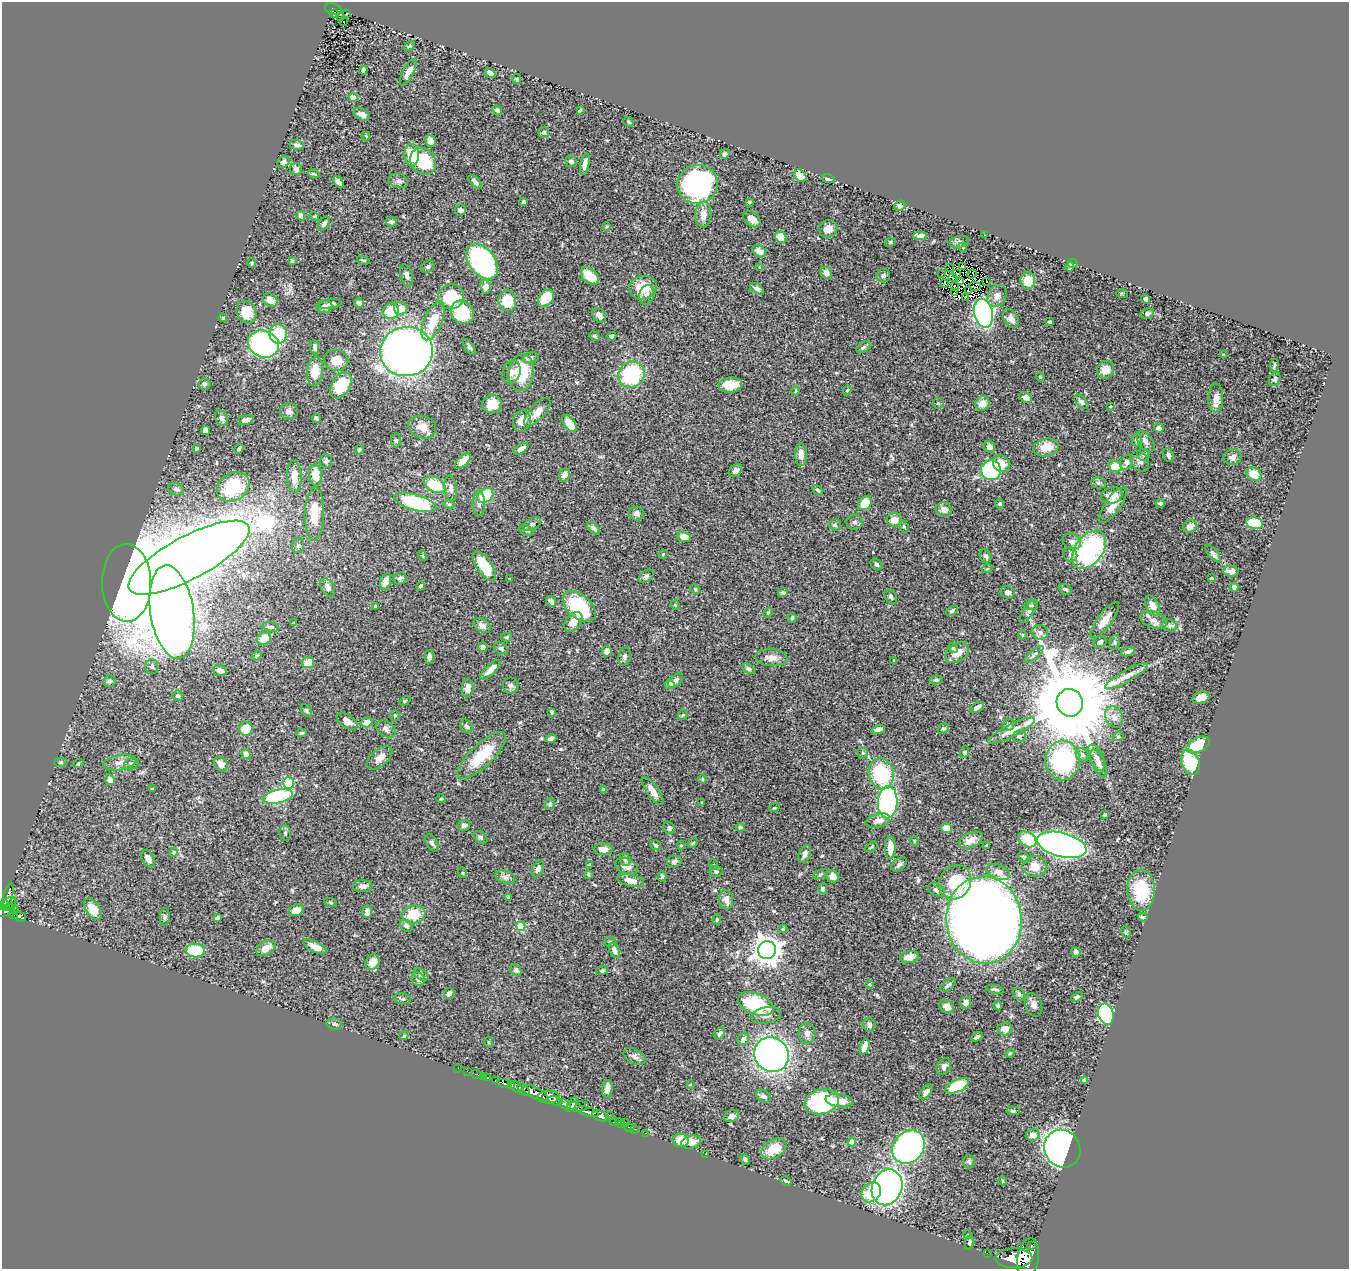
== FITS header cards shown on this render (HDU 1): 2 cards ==
NAXIS1  =                 1347
NAXIS2  =                 1267

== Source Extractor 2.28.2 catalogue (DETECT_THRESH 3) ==
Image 1347 x 1267 px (HDU 1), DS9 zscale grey, 1 PNG px = 1 image px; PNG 1351 x 1271 px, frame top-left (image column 1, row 1267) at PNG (2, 2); each listed source drawn as its Kron ellipse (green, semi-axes under 4 px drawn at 4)
Background 0.582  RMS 0.021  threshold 0.0616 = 3 sigma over >= 5 px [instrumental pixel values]
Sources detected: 496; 4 with non-positive FLUX_AUTO (blend fragments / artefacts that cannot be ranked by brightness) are neither listed nor drawn; the other 492 listed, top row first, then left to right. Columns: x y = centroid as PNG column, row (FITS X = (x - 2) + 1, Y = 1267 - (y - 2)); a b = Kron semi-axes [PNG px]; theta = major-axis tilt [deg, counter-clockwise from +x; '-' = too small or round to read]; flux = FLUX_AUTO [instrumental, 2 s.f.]
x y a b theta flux
333 9 9 5 -21 93
347 13 3 2 - 1.3
334 14 4 3 - 23
340 17 2 2 - 0.82
343 21 2 2 - 1.9
410 46 6 4 39 2.3
363 70 4 4 - 3.3
408 72 14 5 63 10
490 73 6 4 -37 6.9
516 79 5 4 - 1.5
353 98 4 4 - 17
497 110 5 4 - 3.7
580 110 3 3 - 1.3
362 114 9 5 -27 6.6
629 122 5 4 - 1.8
544 132 5 5 - 3.3
366 136 4 4 - 1.3
430 141 6 5 - 11
297 145 7 5 -14 4.8
725 154 5 4 - 3.8
412 155 11 7 -88 34
423 161 14 12 -51 68
571 161 6 5 - 4.4
283 162 7 5 41 4
585 164 11 4 79 7.4
296 169 6 6 - 4.1
314 174 6 3 -18 1.4
800 176 7 5 -47 16
828 179 7 4 -15 3.3
399 181 9 7 -18 5
338 182 7 4 -52 5.9
475 182 8 4 -47 5
697 184 20 19 - 240
524 202 4 3 - 2.4
749 202 3 3 - 1.5
900 206 5 5 - 3.4
460 210 6 5 - 2.9
703 215 13 8 87 12
301 216 5 4 - 6
314 216 5 3 - 1.2
752 219 10 6 -41 9.6
391 222 6 4 -12 3.3
324 224 8 5 57 4.6
607 226 4 3 - 1.3
828 229 9 9 - 9
984 235 3 2 - 2.6
920 236 7 4 -3 7
781 237 6 5 - 28
890 242 5 4 - 1.9
959 242 9 6 11 4.3
963 247 4 4 - 1.5
759 251 7 5 -37 9.3
363 260 6 3 -14 1.8
292 261 4 3 - 1.5
482 261 20 13 -54 210
252 263 5 3 - 0.98
1073 264 5 3 - 2.2
962 266 3 2 - 1.4
1070 266 5 3 - 3
428 267 7 5 31 3.2
760 267 4 3 - 1.6
950 268 2 2 - 0.85
826 272 6 5 - 6.5
942 274 3 2 - 4.4
956 274 2 2 - 1.2
972 274 5 2 - 1.2
407 276 11 6 -75 5.9
590 276 10 7 -44 25
883 276 7 6 - 4.1
953 277 4 2 - 0.8
960 281 2 2 - 1.4
1028 281 8 7 - 24
986 282 2 2 - 2.2
944 283 4 2 - 0.87
975 286 6 3 -1 0.43
486 287 7 5 -81 15
954 287 3 2 - 0.73
643 288 14 11 14 30
757 289 7 4 -31 4.6
969 291 2 2 - 1.2
955 292 3 2 - 0.86
1122 293 6 4 -1 1.7
647 295 10 7 76 5.8
997 296 11 9 61 9.5
451 297 13 12 - 59
965 297 2 2 - 1.5
546 298 9 7 48 31
1146 299 5 3 - 3.6
270 300 8 6 -37 12
507 301 10 9 - 37
359 303 5 4 - 4.3
330 304 12 5 8 3.9
324 307 8 6 13 6.2
401 308 6 6 - 15
391 311 8 7 - 37
246 312 11 9 -62 27
462 312 12 11 - 58
983 313 15 9 -77 390
1147 313 7 5 14 4.2
599 315 8 6 -49 9.3
223 318 4 4 - 2.3
1011 319 10 7 -59 8.3
433 321 21 9 67 36
1049 322 4 3 - 2
278 334 9 9 - 52
595 336 6 4 -28 2
612 336 4 4 - 5.2
263 344 16 13 -23 280
315 347 7 4 -84 4.2
469 347 9 4 -55 2.7
864 347 8 5 32 3
407 352 26 24 9 910
1223 355 3 3 - 1.4
531 358 8 5 12 4.9
336 360 12 10 -10 18
1274 366 7 2 81 1.6
1105 370 9 8 - 14
315 371 14 8 83 24
511 372 11 9 72 7.6
521 373 18 12 82 52
631 374 13 12 - 110
1040 377 4 3 - 1.4
1275 379 7 5 60 2.2
204 384 6 5 - 2.7
341 385 14 9 59 48
730 385 12 7 6 20
847 390 5 4 - 1.7
796 391 4 3 - 1.2
1026 398 6 5 - 9.6
1216 398 14 7 89 13
1081 402 8 5 -45 4.4
938 403 6 5 - 2.4
492 404 10 9 - 20
982 404 7 7 - 14
1110 406 4 3 - 1.1
289 411 9 8 - 4.5
537 412 18 7 48 14
222 418 8 6 -65 3.9
316 418 4 3 - 1.8
245 420 8 4 16 6
522 421 11 9 75 14
570 423 10 5 -54 26
422 427 14 11 -18 14
1159 428 5 4 - 4.3
205 430 4 4 - 5.3
396 440 7 5 -89 2.3
1137 440 6 5 - 2.8
1145 442 12 6 -53 6.7
989 447 6 5 - 6
1046 447 13 8 13 21
197 448 3 3 - 2
239 448 5 4 - 2.9
521 449 8 4 33 7
359 450 5 4 - 2
801 454 11 6 -88 12
1143 455 7 5 -46 3.1
1168 455 7 5 -70 3.7
1233 457 9 7 19 6.9
326 461 7 6 - 3.4
463 461 10 5 44 15
1140 461 11 8 -56 6.4
1126 462 8 6 64 7.7
1001 464 9 8 - 18
1115 467 7 5 -20 28
991 470 10 10 - 120
735 471 7 5 44 4.6
1254 474 8 6 -36 20
315 475 11 6 -83 18
565 475 7 5 60 9.9
294 477 16 7 -87 17
1098 483 7 5 -1 3
435 485 11 7 -28 45
233 487 17 13 32 58
451 488 13 6 -83 6.3
176 489 8 6 -19 3.8
818 490 6 4 -45 2.2
1112 495 11 8 19 17
485 496 9 6 38 52
415 502 22 8 -16 110
479 503 12 6 90 6.2
865 503 8 6 46 28
1160 503 4 3 - 2.6
449 504 5 3 - 1.6
1000 504 4 4 - 1.7
1113 505 21 8 54 16
944 510 8 7 - 11
314 514 26 9 89 36
636 514 7 7 - 4.6
894 520 8 7 - 13
854 522 8 7 - 5
1255 523 8 5 -11 57
532 524 10 5 30 4.1
835 525 5 5 - 2.6
1190 526 7 6 - 11
904 527 6 4 -62 1.8
594 528 8 4 -45 4.2
526 530 8 4 -24 2.9
684 537 7 5 -18 14
1072 541 10 7 -24 5.8
298 545 8 5 75 3.4
1089 550 21 14 53 220
663 554 4 3 - 1
1213 554 11 5 -51 5.3
1070 555 7 6 - 4.3
423 556 5 3 - 1.3
985 556 7 5 -61 3.8
189 558 67 21 28 4100
876 564 6 5 - 2.4
484 566 17 7 -57 50
987 569 5 3 - 1.3
1231 571 8 5 -6 6.2
646 576 8 5 39 3.3
400 578 7 6 - 3.3
1212 578 3 2 - 1.2
510 579 4 2 - 0.86
386 581 8 5 72 7.9
127 583 39 24 -89 3000
421 586 4 4 - 2.4
328 587 10 6 -58 7.6
1234 587 4 4 - 5.4
695 589 5 4 - 1.5
1065 589 7 4 -27 3.1
783 592 5 4 - 2.5
1007 592 7 6 - 5.5
891 597 8 5 -55 2.8
551 601 6 4 -52 4.6
675 605 4 4 - 1.5
1031 605 6 5 - 2.5
375 606 3 3 - 1.7
1152 606 11 6 -62 10
579 607 19 11 -40 100
952 611 6 4 37 2.3
1029 611 13 5 57 4.6
172 612 47 21 -81 2200
768 612 5 4 - 2.1
792 618 5 3 - 2.3
1105 620 22 7 53 15
1154 620 14 8 -19 8.8
573 622 11 7 51 13
293 623 3 3 - 1.2
1170 625 7 5 -19 3.1
482 626 9 6 -34 8.5
271 627 9 4 -9 3.4
1040 632 8 7 - 6.3
1022 635 4 3 - 1
507 637 5 4 - 1.5
264 638 7 6 - 16
1100 642 7 5 35 2.9
1115 642 8 5 85 2.5
483 647 5 4 - 4.7
501 648 7 5 -30 3.6
953 648 5 4 - 2
607 651 5 4 - 9.7
1128 652 7 4 19 4.3
957 653 13 8 34 15
1034 654 12 4 41 3.7
256 656 5 4 - 1.8
429 657 7 4 89 5.4
624 657 9 6 79 3.9
771 658 16 8 -4 10
894 660 3 2 - 1.2
308 663 6 5 - 22
152 666 7 6 - 3.8
748 669 7 4 -31 2.6
490 670 13 5 45 10
220 671 7 5 -19 7.3
1127 676 24 6 29 12
936 680 6 4 9 2.5
109 681 6 6 - 3.1
675 681 8 5 42 5.3
670 685 4 4 - 22
511 686 8 8 - 3.8
468 688 9 6 88 9.8
178 696 5 5 - 3.4
1201 697 9 5 19 13
405 701 6 3 37 1.4
1070 703 14 13 - 29000
977 707 7 4 30 6.4
306 711 7 4 -52 2.3
552 712 4 3 - 1.6
395 715 5 4 - 1.9
683 715 5 5 - 1.7
1114 717 11 8 -63 9.8
347 721 11 6 -33 11
367 722 6 5 - 11
1008 725 6 5 - 3.6
466 726 7 5 -55 3.2
246 729 7 6 - 22
386 729 11 7 -36 5.3
878 729 7 4 15 6.9
943 729 6 4 37 2.2
1011 730 26 6 27 13
301 733 5 4 - 2.4
1019 736 7 6 - 3.8
1118 736 5 4 - 2
551 738 5 4 - 5
1198 745 12 7 26 53
965 752 6 4 71 1.5
863 753 5 5 - 2.2
246 754 5 4 - 9
482 755 32 11 44 53
1082 755 7 5 -46 3.4
380 758 15 8 40 10
1096 758 14 7 -65 6.7
1063 760 20 17 87 200
61 762 6 3 0 1.4
1190 762 13 9 -68 54
120 763 17 7 10 9.1
1099 763 15 6 -65 6.5
78 764 5 3 - 1.1
131 764 7 5 14 3.1
221 764 8 6 -50 10
881 774 16 12 -78 92
702 779 5 3 - 1.2
110 780 5 4 - 7.1
288 783 5 5 - 73
152 789 4 3 - 1.3
604 790 4 3 - 2.1
653 791 17 6 -54 14
278 796 15 6 11 140
441 799 5 3 - 1.4
888 802 16 10 87 290
702 803 3 3 - 1.6
550 804 6 5 - 2.5
774 808 5 3 - 1.4
1105 814 3 3 - 2.1
878 821 13 6 15 12
464 825 6 5 - 5.4
740 827 4 4 - 2.3
669 828 6 5 - 4
947 828 5 4 - 18
285 833 8 5 90 3.1
480 837 8 5 -39 2.8
1027 839 10 7 -33 44
971 840 12 7 25 12
914 841 5 4 - 1.6
432 843 9 5 -61 3.9
693 843 5 4 - 1.6
656 845 6 4 -37 2.4
681 845 4 4 - 1.3
987 845 3 3 - 1.8
1062 845 25 12 -14 630
871 847 7 3 34 1.6
890 847 11 5 -89 16
603 849 9 6 -3 11
174 852 4 4 - 1.6
805 854 9 6 69 4.7
1024 857 6 4 -37 2.4
148 859 9 6 -61 7
625 860 7 5 -71 2.7
674 861 7 6 - 3.6
899 864 9 6 39 3.7
590 865 3 3 - 2.4
714 865 5 3 - 1.2
626 866 12 7 -22 8.9
1035 867 12 10 0 17
538 869 9 5 65 4.1
716 872 6 5 - 2.9
998 872 12 7 -18 8.2
463 873 5 3 - 1.1
588 874 4 3 - 2.1
821 874 8 4 27 2.4
662 876 5 4 - 2.5
833 876 6 6 - 12
505 877 10 6 -20 5
631 881 13 6 -12 12
955 882 18 15 56 50
363 886 10 6 0 6.3
823 889 5 4 - 3.9
936 890 9 5 -29 4.5
1141 890 20 14 -88 61
7 897 14 4 75 160
508 897 4 3 - 1.8
726 900 9 7 -81 8
331 902 7 3 -19 1.6
10 903 7 5 35 150
5 904 5 3 - 230
9 907 4 3 - 79
93 909 12 7 -58 24
14 910 4 3 - 72
296 910 7 5 21 13
6 911 9 5 24 350
367 912 6 4 87 6.4
414 914 11 9 6 33
14 915 4 3 - 120
19 917 7 5 -25 130
165 917 9 5 85 2.7
1143 917 5 3 - 2.1
217 918 4 4 - 4.9
717 920 5 4 - 1.7
984 920 43 38 -85 2500
406 926 7 5 -41 4.6
521 927 4 4 - 49
783 929 4 4 - 1.9
1126 932 6 4 -70 2
610 942 6 5 - 2.7
315 947 13 5 -26 10
266 948 10 6 33 11
614 950 8 4 -64 6
767 950 9 9 - 1800
195 951 10 7 -4 53
1076 952 5 4 - 4.5
909 957 9 6 8 12
372 962 8 6 58 13
516 970 6 5 - 3.6
602 971 6 4 15 2.1
421 975 8 5 -31 2.8
418 979 7 6 - 5.5
869 984 4 4 - 1.4
948 985 9 5 41 3.3
995 989 9 3 -11 2.9
449 993 5 5 - 5.5
1019 994 7 5 -49 2.5
1077 997 6 4 23 3.1
403 999 8 5 -4 2.7
966 1003 6 5 - 6.7
756 1004 18 10 -21 82
1034 1005 12 8 -71 6.2
998 1006 5 4 - 3
947 1007 8 6 -35 9.7
1106 1014 11 7 -73 160
766 1015 15 8 10 7.5
334 1024 8 5 -10 2.9
869 1025 7 6 - 4.3
1005 1029 7 6 - 11
720 1033 7 5 57 2.8
807 1034 10 8 -89 6.3
404 1036 5 4 - 1.6
977 1037 6 4 30 3.3
743 1039 6 5 - 5.6
488 1042 5 3 - 1.3
865 1047 8 4 71 9.5
1010 1053 4 4 - 1.4
771 1055 18 16 -50 600
635 1056 12 7 -27 6
944 1066 9 6 58 5.3
458 1068 2 2 - 3.4
467 1071 2 2 - 6.8
477 1075 6 2 -19 10
483 1076 3 2 - 5.4
488 1078 3 3 - 46
495 1081 4 3 - 97
1085 1081 4 4 - 12
504 1083 7 3 -18 220
690 1085 3 2 - 0.91
512 1086 3 3 - 170
957 1086 13 6 26 67
517 1087 8 4 -42 550
607 1089 9 5 84 11
524 1090 8 4 -47 290
926 1092 8 5 53 5.9
535 1093 13 5 -27 1600
764 1096 8 5 -31 4.8
548 1097 11 6 2 750
555 1101 7 4 -18 270
839 1101 14 6 -8 12
822 1102 18 12 14 160
564 1104 6 4 -32 360
572 1104 8 3 56 280
578 1106 11 5 3 320
1013 1111 6 4 -5 2
588 1112 11 4 -15 770
609 1115 2 2 - 9.8
601 1116 8 5 -16 950
731 1116 8 5 19 6.5
613 1122 2 2 - 11
619 1122 3 2 - 9.4
626 1122 3 2 - 50
622 1125 3 2 - 11
629 1127 5 3 - 26
635 1129 2 2 - 7.4
645 1133 3 2 - 13
1033 1135 7 6 - 11
681 1140 8 6 -3 24
691 1142 10 6 12 16
852 1142 4 4 - 14
909 1147 18 15 48 450
774 1149 14 9 32 28
1062 1149 19 17 -58 1000
706 1154 3 2 - 81
745 1159 5 4 - 1.7
969 1161 7 5 -88 2.5
786 1181 6 4 -27 1.6
1003 1181 4 3 - 1.1
887 1187 18 15 68 510
871 1192 11 9 49 37
967 1235 4 3 - 1.1
969 1242 8 4 81 2.4
1032 1245 3 2 - 450
987 1253 2 2 - 6.1
1014 1258 18 10 0 3500
1028 1258 20 10 79 3200
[4 non-positive-flux detections neither listed nor drawn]